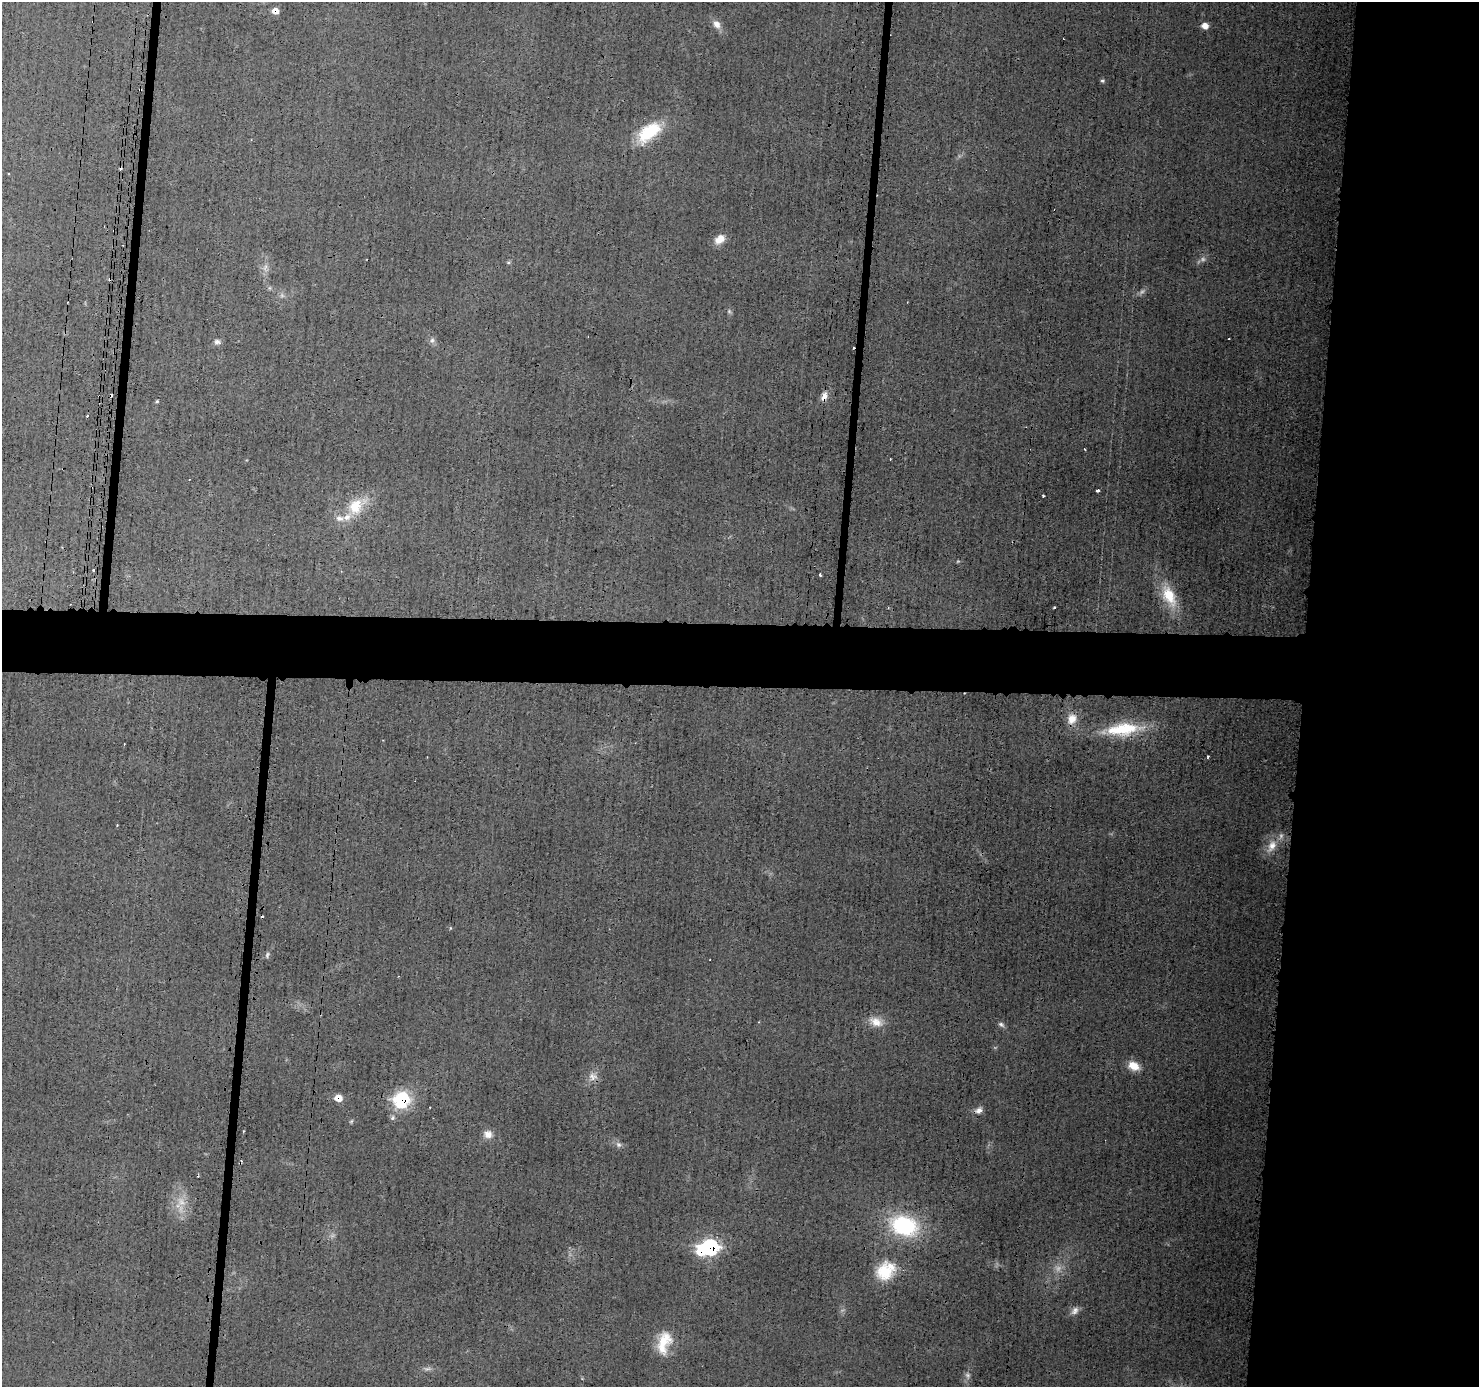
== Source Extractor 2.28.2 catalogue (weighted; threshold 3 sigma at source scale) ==
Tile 6 of 3 x 3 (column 3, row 2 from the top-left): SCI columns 2962-4438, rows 1492-2876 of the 4448 x 4462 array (HDU 1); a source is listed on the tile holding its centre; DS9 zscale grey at full resolution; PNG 1481 x 1389 px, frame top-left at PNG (2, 2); no overlay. Shown black and unused: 17% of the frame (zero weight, under 3 of 4 exposures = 1% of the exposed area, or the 3 px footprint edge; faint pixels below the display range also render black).
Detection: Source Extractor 2.28.2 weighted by HDU 2 'WHT'; one run over the whole footprint, this tile lists its part. Background 0.0142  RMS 0.0031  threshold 0.0138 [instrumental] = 3 sigma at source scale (4.5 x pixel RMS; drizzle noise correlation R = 1.50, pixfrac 1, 0.05/0.05 arcsec/px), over >= 5 px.
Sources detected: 63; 7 too faint to see at this stretch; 1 inside a brighter object's white glare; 11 cosmic-ray / hot-pixel residue — not listed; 2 inside a brighter listed object's ellipse — not listed separately; the other 42 listed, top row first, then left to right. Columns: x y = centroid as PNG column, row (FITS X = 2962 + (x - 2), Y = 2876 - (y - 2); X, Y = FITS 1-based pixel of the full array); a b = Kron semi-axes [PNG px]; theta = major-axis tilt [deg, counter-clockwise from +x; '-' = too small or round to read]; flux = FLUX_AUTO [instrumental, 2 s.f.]
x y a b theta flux
275 11 7 6 - 2.2
717 24 13 9 -55 2.1
1205 26 7 6 - 2
1102 81 6 5 - 0.48
649 132 26 13 38 15
719 239 13 9 38 3.4
432 340 8 6 86 0.91
217 342 8 7 - 1
824 397 13 7 72 2.1
157 401 3 3 - 0.35
1098 490 3 3 - 0.86
1043 496 3 2 - 0.4
355 506 23 16 62 8.5
94 570 3 3 - 0.69
820 575 3 3 - 0.54
1169 596 30 15 -63 9.7
1055 608 3 3 - 0.42
1072 719 14 12 79 4
1123 729 43 16 6 16
124 744 3 2 - 0.26
1208 756 3 2 - 0.38
1272 846 20 11 60 4.5
450 928 4 3 - 0.27
267 955 9 4 72 0.64
876 1022 19 12 -24 4.1
1001 1024 8 5 -38 0.87
1134 1066 14 9 -27 4
593 1076 12 10 -63 2.1
338 1098 8 7 - 3
401 1100 12 11 - 25
978 1110 11 8 31 1.6
392 1118 7 5 76 0.71
243 1131 2 2 - 0.32
488 1134 11 9 -7 2.4
619 1145 7 7 - 0.98
198 1176 4 2 - 0.33
904 1226 28 20 -18 29
710 1247 9 8 - 52
885 1271 24 18 39 10
1075 1311 12 8 54 1.6
664 1342 29 15 73 8.3
968 1375 8 6 -53 1
Overlapping masked pixels (flux is a lower limit): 5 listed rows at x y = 275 11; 824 397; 338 1098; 401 1100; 710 1247